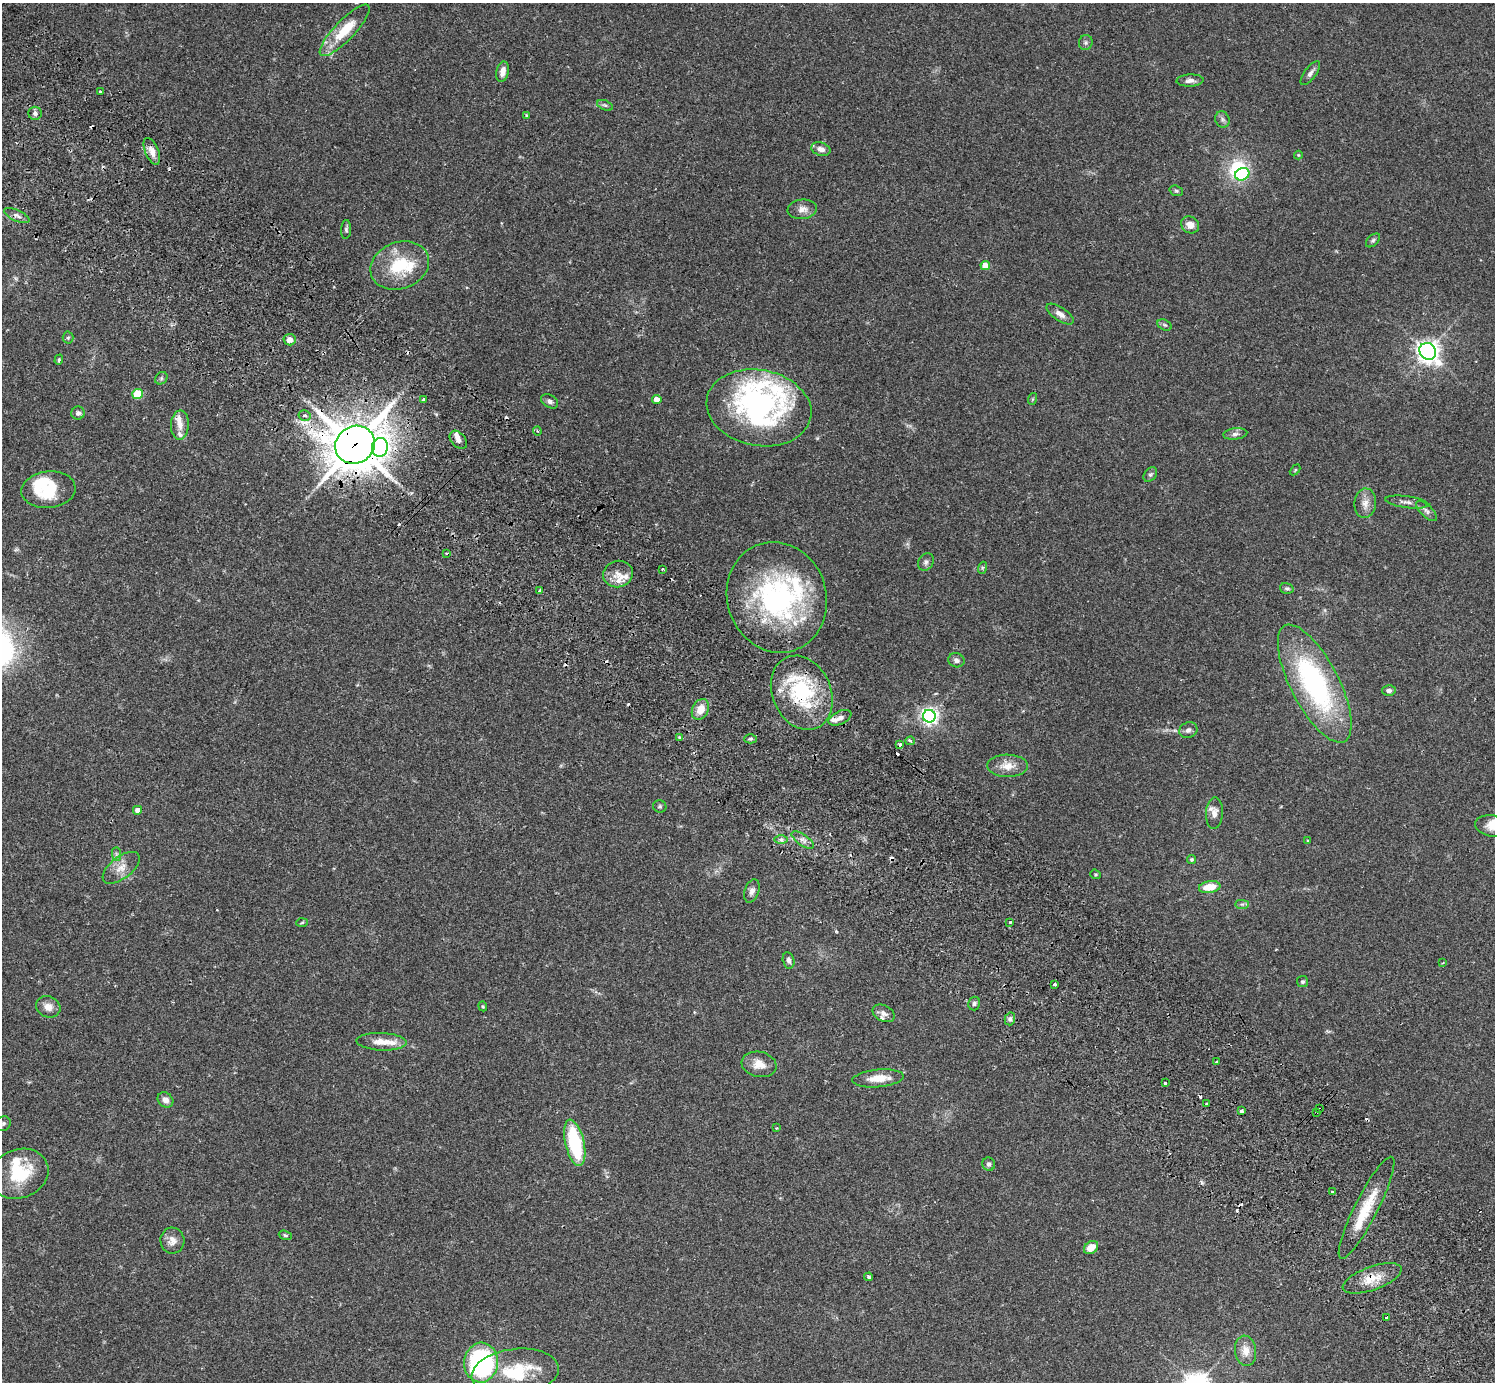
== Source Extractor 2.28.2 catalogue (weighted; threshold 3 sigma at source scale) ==
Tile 11 of 4 x 4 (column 3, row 3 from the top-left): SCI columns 3032-4524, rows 1726-3105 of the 6061 x 6070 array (HDU 1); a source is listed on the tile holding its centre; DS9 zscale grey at full resolution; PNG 1497 x 1384 px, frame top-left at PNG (2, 3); each listed source drawn as its Kron ellipse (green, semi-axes under 4 px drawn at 4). Shown black and unused: <1% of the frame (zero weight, under 2 of 3 exposures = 3% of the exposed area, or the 3 px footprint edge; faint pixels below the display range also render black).
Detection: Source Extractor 2.28.2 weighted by HDU 2 'WHT'; one run over the whole footprint, this tile lists its part. Background 0.106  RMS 0.0064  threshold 0.0288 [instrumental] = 3 sigma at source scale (4.5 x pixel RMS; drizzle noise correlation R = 1.50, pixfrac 1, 0.05/0.05 arcsec/px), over >= 5 px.
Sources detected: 154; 4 inside a brighter object's white glare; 14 cosmic-ray / hot-pixel residue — neither listed nor drawn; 15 inside a brighter listed object's ellipse — not listed separately; the other 121 listed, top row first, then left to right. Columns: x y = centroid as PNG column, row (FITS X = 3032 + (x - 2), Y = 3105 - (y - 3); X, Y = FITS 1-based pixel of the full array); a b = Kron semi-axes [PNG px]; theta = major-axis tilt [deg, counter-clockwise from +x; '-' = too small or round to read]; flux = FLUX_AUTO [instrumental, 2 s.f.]
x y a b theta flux
345 30 34 10 46 21
1086 43 7 6 - 1.5
503 72 10 6 77 4.5
1310 73 14 5 53 2.5
1190 81 13 6 3 2.9
100 92 3 3 - 1.9
605 105 8 5 -21 1.3
35 113 6 6 - 2
526 116 4 3 - 0.94
1222 120 8 7 - 1.9
821 149 10 6 -18 3.5
152 151 14 7 -67 4.7
1298 155 4 4 - 0.52
1242 174 7 6 - 45
1176 191 7 5 -20 1
802 209 15 9 7 4.3
17 216 14 5 -25 2.6
1190 225 9 8 - 4.9
346 229 9 5 86 1.3
1373 240 8 5 43 1.3
400 265 30 23 21 29
985 265 4 4 - 11
1060 314 16 6 -34 4
1165 325 7 5 -26 1.1
68 337 6 5 - 1
290 340 6 6 - 4.3
1428 351 9 8 - 400
59 360 5 4 - 0.76
161 378 7 5 46 1.2
138 394 5 5 - 24
1032 399 6 4 71 0.66
423 400 3 3 - 1.7
657 400 5 4 - 6.7
550 401 9 6 -31 2.1
759 408 53 38 -11 130
78 413 6 6 - 2
305 415 6 5 - 1.5
180 425 14 9 88 5.2
537 431 4 4 - 0.81
1235 434 12 5 6 2.4
458 440 10 7 -47 2.5
355 445 20 18 31 2200
380 447 9 8 - 150
1295 470 6 4 45 0.66
1150 475 8 6 49 1.4
48 490 27 18 6 27
1407 502 21 6 -7 3.3
1365 503 15 10 83 5.3
1427 511 13 6 -45 2.2
447 554 4 3 - 0.86
926 562 9 7 53 2
982 568 6 4 71 0.99
663 569 3 3 - 1.1
618 574 15 13 16 7.6
1287 588 7 5 -14 1.2
539 591 3 3 - 2.2
777 597 56 49 -72 120
956 660 8 7 - 2.4
1315 683 65 24 -63 110
1389 691 6 5 - 2
802 693 38 29 -66 54
700 709 11 8 63 7.6
929 716 6 6 - 230
840 718 12 6 25 3
1188 730 9 7 24 2.2
680 738 3 3 - 1.9
751 739 6 4 1 1.1
910 741 5 3 - 1.3
900 745 3 3 - 2.2
1007 766 20 11 -1 8.3
660 806 7 6 - 1.1
137 810 4 4 - 4.2
1214 813 15 8 87 4.6
1493 826 18 10 -8 7.6
781 839 7 4 0 1.4
803 840 13 5 -34 2.8
1308 841 3 3 - 0.65
116 854 7 4 -89 1.3
1192 859 4 4 - 0.91
121 868 22 11 38 7.3
1096 874 5 4 - 0.74
1210 887 11 6 9 12
752 891 12 7 71 2.9
1242 904 7 4 0 1.4
1010 922 3 3 - 1.1
302 923 6 4 4 0.76
789 960 8 5 -76 2.1
1443 963 3 2 - 0.74
1303 982 6 5 - 1.1
1055 984 3 3 - 1.8
974 1003 7 6 - 1.5
483 1006 5 4 - 0.73
48 1007 12 10 -22 5
883 1013 12 8 -27 3
1010 1019 6 5 - 1.5
382 1042 25 9 -3 8.5
1216 1061 3 2 - 0.7
759 1064 17 12 -11 7.5
878 1078 26 9 5 9.5
1165 1083 3 3 - 1.4
165 1100 8 7 - 3.6
1207 1103 3 2 - 0.63
1320 1109 3 3 - 1.4
1241 1111 3 3 - 2.3
1317 1112 3 2 - 0.77
3 1124 8 6 45 1.7
777 1128 3 2 - 0.63
575 1143 23 9 -77 45
989 1164 6 6 - 1.8
19 1174 30 24 21 30
1332 1192 3 3 - 1.9
1367 1208 57 11 63 21
285 1235 7 4 -19 0.98
172 1241 13 12 - 4.9
1091 1248 8 6 38 8
868 1277 4 4 - 1.2
1372 1278 31 11 20 12
1387 1318 3 3 - 2.4
1245 1351 15 10 -81 6.7
481 1362 20 17 86 110
515 1372 44 23 7 34
Overlapping masked pixels (flux is a lower limit): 6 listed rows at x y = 355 445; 380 447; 802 693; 1320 1109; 1317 1112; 1372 1278
Isophote crosses this tile's border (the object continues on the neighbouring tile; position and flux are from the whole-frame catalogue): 2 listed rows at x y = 1493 826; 515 1372